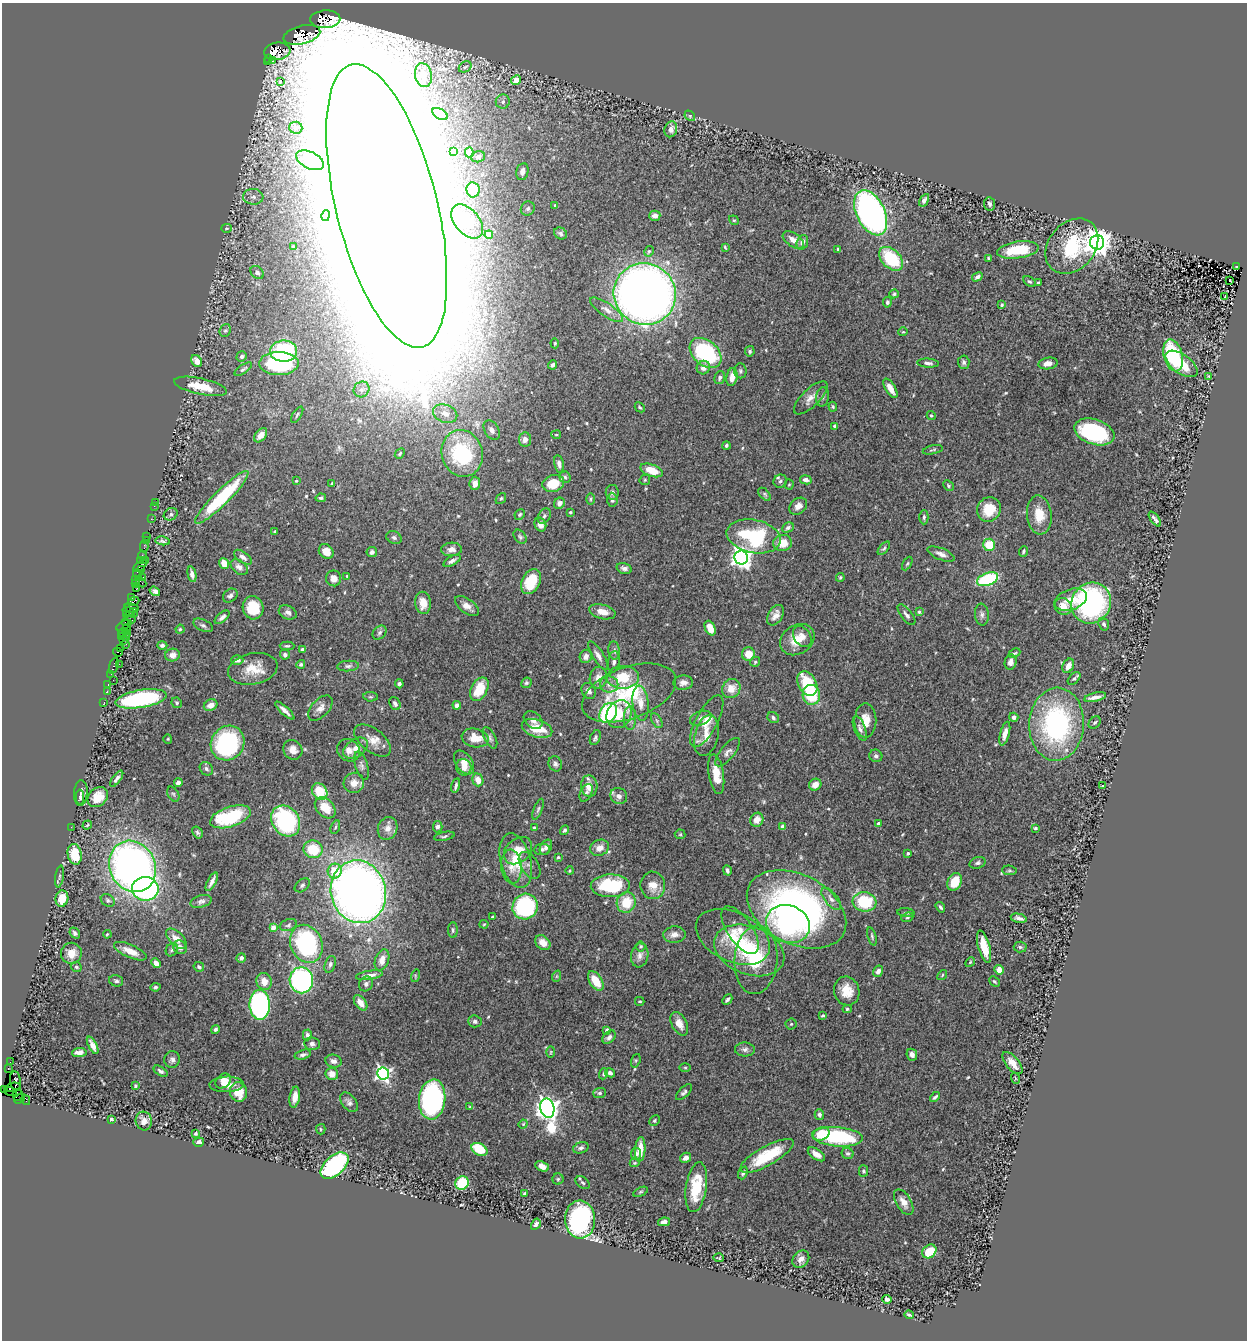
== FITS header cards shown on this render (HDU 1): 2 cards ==
NAXIS1  =                 1245
NAXIS2  =                 1338

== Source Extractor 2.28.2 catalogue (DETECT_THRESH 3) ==
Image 1245 x 1338 px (HDU 1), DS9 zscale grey, 1 PNG px = 1 image px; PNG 1249 x 1342 px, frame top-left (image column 1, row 1338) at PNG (2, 3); each listed source drawn as its Kron ellipse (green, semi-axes under 4 px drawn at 4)
Background 0.523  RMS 0.026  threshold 0.0787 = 3 sigma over >= 5 px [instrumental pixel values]
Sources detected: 543; of the 543, the 500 brightest by FLUX_AUTO listed and drawn (43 fainter detections omitted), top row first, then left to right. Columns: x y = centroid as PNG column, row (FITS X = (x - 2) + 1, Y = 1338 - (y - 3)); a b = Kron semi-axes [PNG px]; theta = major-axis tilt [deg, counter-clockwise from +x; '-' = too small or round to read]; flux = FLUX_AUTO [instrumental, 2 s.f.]
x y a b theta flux
325 19 15 9 3 820
302 35 19 9 14 780
277 51 13 8 7 660
269 58 3 3 - 26
273 61 2 2 - 7.8
267 62 3 2 - 19
465 67 7 5 31 3.8
423 75 12 8 -79 17
516 80 5 4 - 33
280 81 3 2 - 2.8
503 102 7 7 - 7.7
440 114 8 5 -30 10
690 116 6 4 -47 2.2
296 128 7 6 - 6.6
671 129 8 6 73 9.3
453 152 4 3 - 5.4
469 152 5 4 - 6.6
478 157 7 5 16 4.3
310 160 15 8 -26 32
522 172 9 6 78 8.8
473 190 7 6 - 22
253 197 10 8 -6 10
924 200 7 4 58 5.1
990 204 6 5 - 4.6
555 205 3 3 - 1.8
387 206 146 50 -76 73000
528 209 7 6 - 5.7
871 213 24 14 -64 920
326 215 5 3 - 5.9
655 216 5 5 - 8.6
734 220 5 4 - 2.2
467 222 20 12 -50 27
227 228 5 4 - 1.9
560 233 7 5 -32 4.4
489 235 4 4 - 43
793 240 12 6 -34 14
802 242 7 5 70 8.4
1097 242 7 7 - 2500
1072 246 30 23 50 110
293 247 3 2 - 2.5
725 247 4 3 - 2.2
838 249 4 3 - 2.3
1018 250 21 8 8 70
649 251 5 4 - 2.5
988 258 3 3 - 1.7
891 259 14 9 -45 97
1236 267 3 2 - 14
257 273 7 5 -44 7.1
977 277 6 4 29 5.5
1230 280 3 2 - 6
1029 282 7 4 -33 3.1
1038 283 3 3 - 2.6
645 294 31 30 - 1800
894 294 5 4 - 3.3
1225 296 3 2 - 2.4
887 302 5 4 - 3.9
1002 305 4 4 - 2.7
607 310 19 6 -34 12
225 330 6 5 - 2.9
903 332 4 4 - 1.8
555 343 5 3 - 1.8
284 351 13 10 1 130
750 351 5 4 - 2.7
706 353 18 12 -40 200
1173 355 16 9 -75 110
242 356 5 5 - 5.6
197 361 6 5 - 14
964 362 7 5 -86 4.2
279 363 20 11 1 170
928 363 11 4 -4 6
1048 363 10 5 9 13
1181 364 18 9 -36 52
552 365 5 3 - 4.6
703 368 7 6 - 12
243 369 10 4 33 3.5
740 371 7 6 - 3.9
1209 376 3 2 - 1.9
732 377 9 5 80 15
720 378 7 5 74 5.3
201 386 27 8 -12 38
890 388 11 5 -59 16
362 389 8 7 - 8.1
822 397 10 6 80 5.6
811 398 22 9 44 15
640 407 5 3 - 2.4
833 407 5 3 - 2.2
445 414 12 8 -22 18
297 415 9 4 57 3.3
931 416 4 4 - 2.2
835 426 4 4 - 4.8
492 430 11 7 -59 10
1094 432 21 12 -19 210
261 435 8 5 52 14
556 435 5 2 - 1.7
525 439 7 6 - 11
726 445 4 3 - 3.2
933 450 10 3 12 2.6
462 453 23 20 -74 190
400 454 5 3 - 2.7
559 464 8 5 -77 7.2
652 470 12 6 -20 37
565 477 5 5 - 3.6
645 480 6 5 - 2.3
806 480 6 4 -10 8.6
296 481 4 3 - 1.7
780 481 7 6 - 4.4
332 483 3 3 - 2.3
475 483 6 5 - 13
553 483 11 8 18 51
789 484 5 4 - 2.1
948 486 6 4 -43 2.7
612 492 7 6 - 5.4
765 494 8 4 -46 3.2
222 497 36 7 45 140
321 498 5 4 - 3.6
501 498 6 4 49 3
591 499 6 4 89 2.5
612 500 7 5 -85 5.5
155 502 2 2 - 2.7
559 503 6 5 - 9.1
154 506 2 2 - 15
798 506 10 7 41 12
989 509 13 11 55 43
570 512 3 2 - 2.1
171 514 7 6 - 4.2
520 514 5 4 - 2.8
1039 515 19 12 -84 38
544 516 8 5 63 4.8
924 517 7 4 -89 4.1
151 519 2 2 - 4.5
1155 519 8 3 -53 5.6
540 525 7 5 -66 12
788 528 6 4 26 4.4
275 531 3 3 - 2.5
147 536 3 2 - 4.9
754 536 27 16 -12 160
520 537 8 5 -53 3.7
394 538 8 6 -23 4.8
146 540 3 3 - 28
163 541 7 4 -7 3.2
783 543 9 8 - 28
989 545 6 6 - 42
144 546 6 2 -89 8.8
884 548 8 4 50 3
451 549 10 7 3 11
326 551 8 6 -48 23
1023 551 5 3 - 3
372 552 5 5 - 5.8
941 554 14 6 -22 9.8
142 555 5 3 - 73
243 557 10 5 -35 7.1
741 558 7 6 - 1200
141 560 3 2 - 32
145 560 2 2 - 110
452 561 9 4 29 6.2
224 563 6 5 - 17
907 564 7 4 62 3.1
140 566 8 2 37 25
239 567 10 6 -39 8.6
624 568 8 5 -16 6.9
141 570 3 3 - 23
137 574 5 3 - 13
192 574 8 4 -78 6.1
347 576 3 3 - 1.8
143 577 3 2 - 22
840 577 4 4 - 2.6
334 578 8 7 - 12
987 579 11 6 20 150
135 580 3 2 - 18
531 581 13 9 63 54
141 582 5 2 - 30
135 584 3 2 - 17
136 589 2 2 - 5.5
155 591 5 4 - 6.3
230 596 8 6 39 6
131 597 3 2 - 35
1071 600 17 10 19 28
133 601 6 3 21 54
423 603 11 8 -86 22
1091 603 21 19 59 330
467 606 14 7 -36 13
1063 606 9 8 - 20
131 608 7 2 -13 61
253 608 12 10 -78 60
128 611 6 2 -19 39
288 612 9 6 -26 7.3
602 612 13 7 -13 19
919 612 3 3 - 2.1
134 613 5 2 - 35
126 615 2 2 - 17
775 615 11 7 58 12
906 615 12 5 -52 7
982 615 11 7 -85 6.2
222 617 9 4 39 6.2
130 618 6 2 -56 38
125 622 3 2 - 18
1104 624 6 5 - 4.8
124 625 8 4 28 48
203 625 10 5 -25 5
126 628 5 3 - 51
710 628 7 5 -65 24
180 629 4 4 - 2.5
123 633 5 4 - 17
127 633 2 2 - 13
380 633 8 6 46 4.8
121 637 2 2 - 11
127 637 3 2 - 10
802 637 11 8 -54 13
124 640 3 2 - 16
797 640 18 14 34 32
126 644 2 2 - 7.7
162 645 5 4 - 4.1
287 646 7 4 0 2.9
120 649 3 2 - 7.9
302 649 4 3 - 2.7
614 650 9 5 -84 6
118 652 5 2 - 40
1014 653 6 4 25 2.3
285 654 5 5 - 5.5
748 654 7 6 - 27
172 655 7 6 - 9.5
586 656 7 6 - 9.9
598 656 16 5 -58 8.9
237 660 6 5 - 9.8
614 662 11 5 83 6.1
755 662 5 5 - 2.7
1011 662 8 6 78 8.4
119 664 2 2 - 11
301 664 4 4 - 3.1
114 666 8 3 71 56
348 666 11 5 4 5.4
1068 666 7 5 65 14
253 669 25 15 11 38
111 674 2 2 - 5.4
623 677 16 11 3 56
598 678 11 8 81 15
1074 678 7 4 44 3.8
113 680 2 2 - 14
526 683 5 5 - 3.2
683 683 9 7 3 9.3
807 683 13 9 -61 75
399 684 4 4 - 5
108 685 3 2 - 26
609 685 9 8 - 10
479 689 13 8 63 46
731 689 10 9 - 22
107 691 2 2 - 13
589 691 8 6 -58 8.6
629 693 49 25 20 150
811 695 10 8 -84 80
371 697 7 4 -5 3
1095 697 11 4 12 10
141 699 26 9 9 250
104 702 3 2 - 2
177 703 5 5 - 3
641 703 18 8 -84 16
395 704 7 5 -61 6.2
211 705 7 5 27 12
457 705 4 4 - 7.5
320 708 15 8 46 12
285 711 12 4 -42 9.5
608 713 11 8 57 160
619 714 14 12 61 37
1014 717 5 4 - 5.1
630 718 12 6 -89 8.7
701 718 11 7 21 7
773 718 6 5 - 4.2
533 720 10 7 -41 8.8
865 720 17 11 90 25
657 721 8 4 -60 4
707 721 29 10 62 34
1095 722 7 5 44 3.7
1057 724 36 27 87 290
537 728 16 9 -17 45
860 728 13 5 -69 7.2
1005 734 12 4 75 13
706 736 21 12 77 24
475 738 13 9 -11 28
490 738 12 5 -63 5.7
595 738 8 5 68 4.1
168 739 4 4 - 1.8
373 740 21 11 -38 25
228 743 18 16 53 240
355 748 13 8 33 15
293 750 10 9 - 14
349 750 12 10 -39 13
728 752 17 7 50 9.1
876 756 6 6 - 4.6
464 763 13 8 -54 18
555 764 8 6 -67 5.1
362 766 15 6 -73 7.1
464 767 8 7 - 13
206 769 7 6 - 5.1
716 774 20 7 -81 30
117 779 9 4 54 5.5
478 780 6 5 - 17
178 782 4 4 - 7.7
354 783 10 10 - 16
815 785 6 5 - 16
456 786 7 3 75 4.4
589 786 11 8 -86 18
1103 786 3 3 - 6.2
320 792 9 7 -53 56
81 793 13 7 85 7
586 793 9 5 62 5.2
173 794 8 5 -59 3.9
619 796 9 8 - 9.6
80 797 7 4 -88 3.7
98 797 11 9 44 31
325 808 12 8 -47 34
538 809 11 4 70 4
230 817 21 10 18 120
757 820 7 6 - 15
286 821 16 13 -54 220
879 824 4 3 - 11
87 825 5 3 - 2.1
71 827 2 2 - 4.8
335 827 7 4 69 3
438 827 6 4 85 6.1
534 827 4 3 - 2.1
783 827 4 4 - 14
388 828 12 9 69 14
1035 828 4 4 - 4.5
564 830 5 4 - 3.6
197 832 6 4 -57 3.9
680 834 5 5 - 2.3
444 836 10 4 10 3.6
546 847 8 5 61 7.5
599 848 10 8 24 15
313 849 9 9 - 55
542 849 8 5 7 5.1
518 851 16 12 42 27
908 853 3 3 - 3.1
75 854 10 7 -80 41
558 857 3 3 - 1.9
516 861 28 15 -75 51
978 863 8 5 18 4.6
530 865 15 8 -57 11
133 866 26 23 -63 990
511 867 17 10 -85 20
1009 870 7 4 -6 3
335 871 7 7 - 40
570 871 4 4 - 2.1
727 871 5 3 - 4.3
59 877 11 4 81 3.7
212 882 10 3 62 7.5
955 882 9 6 62 40
302 885 8 5 40 4.2
653 885 14 12 -82 22
610 886 19 11 1 110
145 889 13 12 - 340
358 892 32 27 -75 1600
62 899 8 6 78 25
831 899 13 6 -51 9
108 900 7 5 -34 3.7
201 901 11 6 15 5.9
626 902 10 9 - 45
865 902 12 9 -7 91
525 906 13 12 - 220
940 907 5 3 - 3.3
796 909 53 34 -27 700
906 913 9 3 -5 2.6
493 917 3 3 - 4.7
907 917 6 4 21 2.5
1019 918 8 4 -12 7.3
484 924 4 4 - 1.9
788 924 22 18 -22 200
288 925 9 5 21 3.8
273 928 4 3 - 20
453 930 8 5 -90 3.3
740 930 27 12 -55 23
75 933 6 4 -50 3.8
107 934 4 3 - 1.9
674 935 11 8 5 12
872 936 9 4 -75 3.4
733 937 39 24 -25 78
176 939 12 7 -45 18
543 943 8 6 -43 16
306 944 19 15 -66 240
641 946 5 5 - 2.7
180 947 7 6 - 8.5
984 947 16 6 -75 44
1020 947 6 5 - 3.4
172 950 7 5 58 4.4
749 950 36 24 -21 120
130 951 18 6 -24 20
71 953 10 10 - 17
640 955 12 8 80 10
241 958 5 4 - 5
382 960 11 6 70 13
756 960 34 21 86 99
970 962 5 4 - 2.3
156 963 5 4 - 11
330 964 9 5 73 4.6
76 967 5 5 - 3.5
199 967 5 4 - 3.7
999 970 5 4 - 16
878 971 6 5 - 7.9
369 975 13 4 8 9.7
942 975 5 4 - 2.2
415 976 6 4 73 2.2
557 976 6 3 71 1.7
301 980 13 11 -89 370
116 981 7 5 -16 4.2
264 981 8 7 - 18
596 981 11 6 -57 36
994 981 6 4 -42 2.8
366 984 8 6 56 5.6
155 987 5 4 - 3.5
847 991 15 12 -72 31
727 1000 5 3 - 4
640 1001 5 3 - 2.1
361 1003 9 5 -55 14
260 1005 15 10 -88 470
847 1009 4 4 - 2.8
823 1015 4 3 - 2.2
475 1021 7 6 - 5.3
679 1024 12 7 -62 16
791 1024 5 5 - 2.8
215 1029 4 4 - 3.9
607 1030 4 3 - 8.9
307 1035 5 4 - 4.8
609 1037 8 5 45 5.9
312 1044 8 6 -6 5.8
93 1045 9 4 -63 9.7
745 1049 10 7 -3 6.8
79 1052 7 4 3 7.5
551 1052 6 4 88 2.4
303 1055 8 4 17 5.1
912 1055 6 5 - 7.3
172 1060 8 8 - 6.8
334 1061 8 6 -15 9
636 1061 7 4 70 2.6
10 1062 2 2 - 3.2
1013 1063 13 6 -50 16
685 1067 5 3 - 2
8 1068 3 2 - 29
161 1071 8 4 -33 4.6
610 1073 5 4 - 6.7
332 1074 6 6 - 18
383 1074 6 6 - 520
604 1074 5 4 - 3
1015 1078 6 3 -71 1.8
15 1081 10 5 -83 66
223 1081 8 6 41 12
227 1084 17 7 2 18
135 1086 3 3 - 2.1
13 1087 7 4 12 590
4 1090 3 2 - 68
11 1091 7 3 -17 260
239 1092 10 8 -79 37
684 1092 10 5 45 5.1
600 1093 6 5 - 3.8
18 1095 6 5 - 17
295 1097 10 5 81 15
935 1097 6 3 42 4.5
20 1098 6 2 37 27
432 1099 20 13 84 390
26 1100 5 3 - 22
349 1102 11 7 -52 6.9
470 1107 4 3 - 2
547 1108 10 7 -78 1800
819 1114 5 4 - 5.8
111 1119 4 3 - 5.7
144 1121 9 8 - 11
654 1121 6 5 - 3.1
523 1124 5 4 - 2
321 1129 5 4 - 2.4
196 1134 3 3 - 2.5
821 1134 8 6 24 47
837 1137 25 9 -5 170
199 1142 5 4 - 6.8
581 1148 8 5 19 6.4
479 1149 8 6 -30 54
640 1149 12 5 86 24
848 1153 6 5 - 3.8
636 1154 6 5 - 5.3
816 1154 10 5 -35 13
767 1156 30 9 29 80
686 1158 6 5 - 10
635 1163 5 4 - 2.2
334 1166 16 9 41 310
542 1166 7 4 -26 14
863 1171 5 4 - 2.9
743 1173 6 4 67 4.6
558 1179 5 5 - 2.7
462 1183 7 6 - 68
583 1183 8 5 -39 3.8
696 1187 25 10 81 64
640 1192 8 4 26 2.9
524 1193 3 2 - 2.3
904 1202 14 7 -59 16
580 1219 19 15 -86 370
664 1222 6 4 12 6.1
536 1224 6 4 59 4.9
929 1251 8 6 42 40
718 1258 5 3 - 2.1
801 1259 9 7 50 11
887 1299 5 4 - 4.7
909 1315 4 3 - 2.7
At the frame edge (FLAGS 8, measured only in part): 1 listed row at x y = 4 1090
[43 fainter detections neither listed nor drawn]